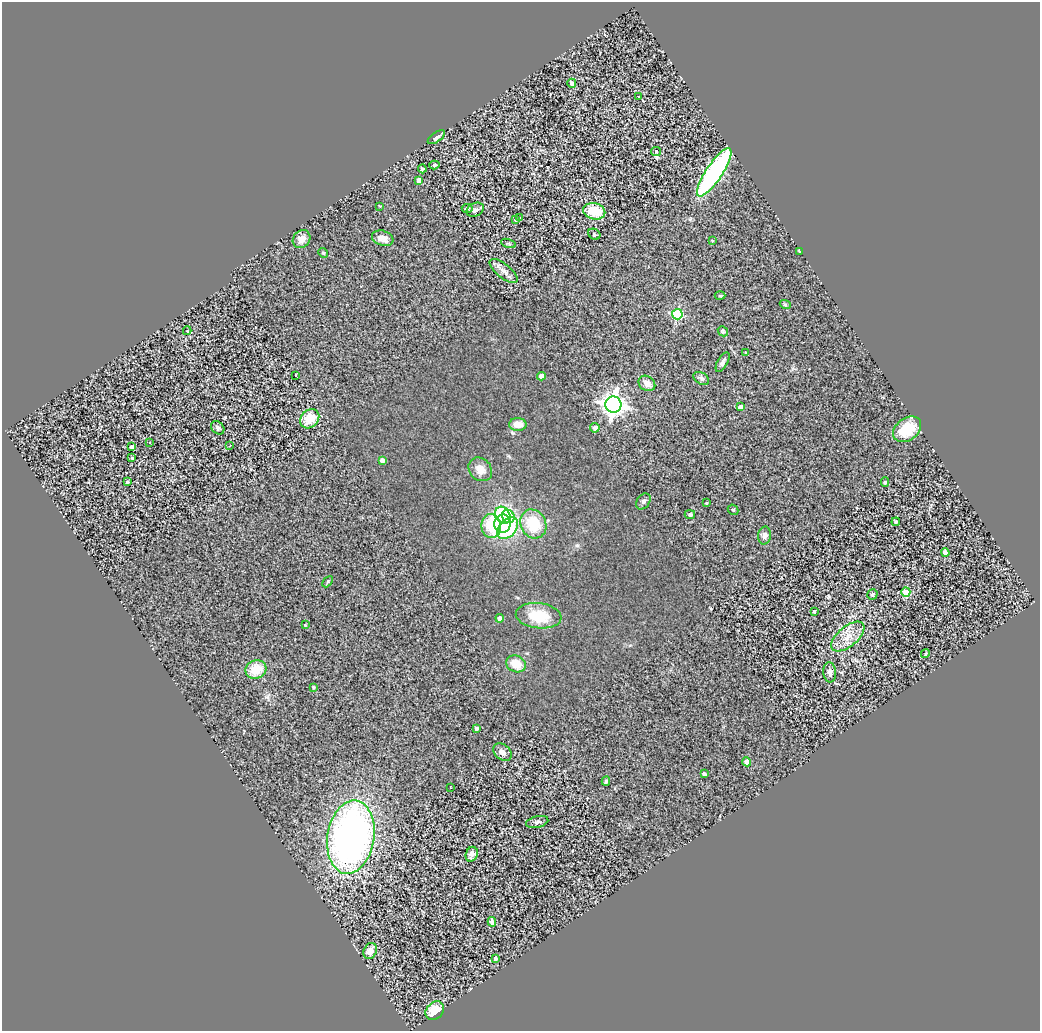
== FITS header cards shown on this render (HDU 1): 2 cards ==
NAXIS1  =                 1038
NAXIS2  =                 1029

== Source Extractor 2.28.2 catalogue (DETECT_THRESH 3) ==
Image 1038 x 1029 px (HDU 1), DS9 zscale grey, 1 PNG px = 1 image px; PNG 1042 x 1033 px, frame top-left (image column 1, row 1029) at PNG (2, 2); each listed source drawn as its Kron ellipse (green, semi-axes under 4 px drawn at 4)
Background 0.561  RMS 0.24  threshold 0.713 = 3 sigma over >= 5 px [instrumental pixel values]
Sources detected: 87; all 87 listed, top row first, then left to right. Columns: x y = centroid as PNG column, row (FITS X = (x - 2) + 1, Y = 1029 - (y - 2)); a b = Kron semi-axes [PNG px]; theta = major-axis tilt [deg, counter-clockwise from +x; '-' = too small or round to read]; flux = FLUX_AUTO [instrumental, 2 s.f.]
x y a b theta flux
572 83 4 4 - 64
638 96 3 3 - 200
436 137 10 5 34 60
656 152 5 4 - 60
434 165 5 4 - 23
422 169 4 3 - 29
714 172 28 8 56 3200
419 180 4 4 - 91
380 206 3 3 - 11
467 208 5 4 - 32
475 210 9 6 28 51
594 211 11 8 -13 430
520 217 3 3 - 58
515 220 4 3 - 52
594 234 6 5 - 27
383 238 11 7 -19 100
302 239 10 8 46 150
712 241 4 3 - 14
509 243 8 3 -19 19
799 251 3 2 - 14
323 253 5 4 - 21
504 271 17 7 -38 99
720 296 5 3 - 13
785 304 5 3 - 15
677 314 5 5 - 1300
187 331 4 3 - 26
723 331 5 4 - 22
746 353 3 3 - 19
723 362 11 5 61 53
295 375 3 3 - 71
541 376 4 4 - 130
701 378 8 5 -32 43
647 383 9 7 -35 110
613 405 8 8 - 11000
740 407 4 4 - 61
310 419 11 8 45 330
518 424 9 6 -2 130
218 428 7 5 -46 37
595 428 5 4 - 69
907 429 15 11 37 450
150 442 3 3 - 25
229 446 4 3 - 11
132 447 3 3 - 40
132 458 3 3 - 42
382 460 4 4 - 76
480 469 13 10 -45 140
127 482 3 3 - 21
885 482 5 4 - 23
643 501 9 6 52 38
706 503 3 2 - 14
733 510 6 4 -41 21
690 514 5 4 - 31
503 515 9 7 -63 780
508 516 7 6 - 1000
896 522 4 4 - 27
502 524 9 8 - 440
533 524 15 12 -64 530
491 526 12 10 -81 780
508 528 12 8 48 680
765 535 9 6 79 57
945 553 4 4 - 93
328 582 6 4 46 20
906 592 5 4 - 400
872 595 5 5 - 26
814 611 3 3 - 41
539 616 23 12 -7 470
500 618 4 4 - 80
305 625 2 2 - 13
848 637 20 10 40 240
925 654 5 4 - 22
516 664 10 8 -26 240
256 670 10 9 - 310
830 672 10 6 -84 68
313 687 3 2 - 14
476 728 4 3 - 33
502 752 10 7 -41 83
747 762 4 4 - 180
704 774 4 3 - 46
606 781 4 3 - 25
450 787 3 2 - 17
537 822 11 5 14 44
351 837 37 23 81 7400
472 854 7 6 - 70
492 922 5 4 - 67
370 951 8 6 64 150
495 959 4 3 - 42
435 1011 10 8 45 350